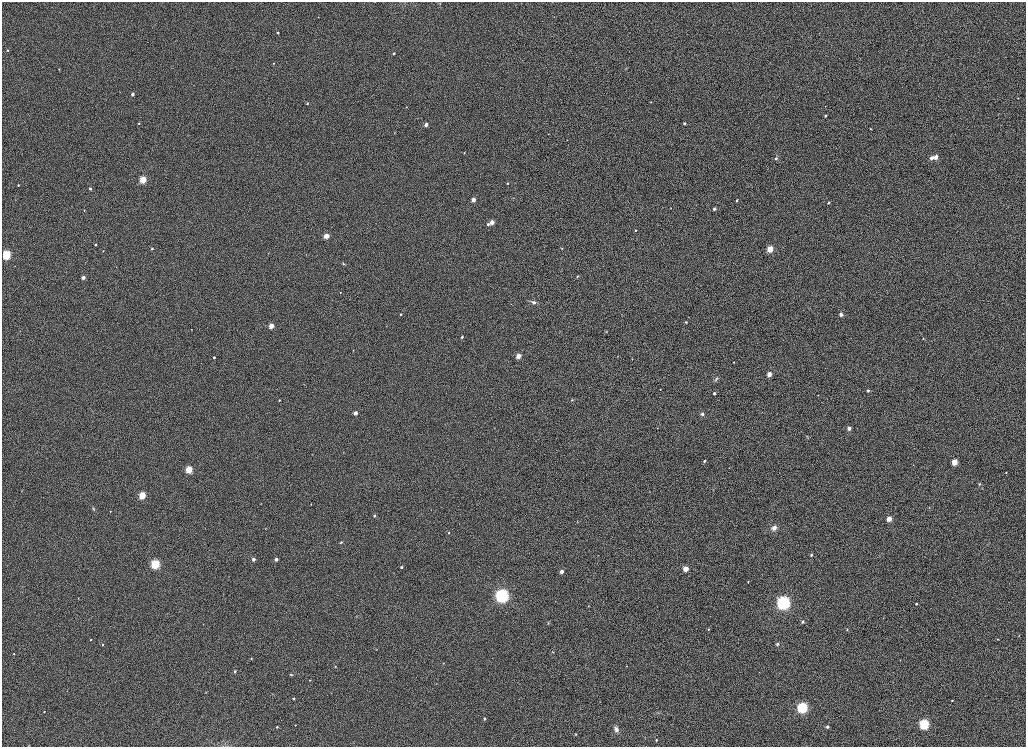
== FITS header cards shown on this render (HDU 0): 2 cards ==
NAXIS1  =                 2048
NAXIS2  =                 1489

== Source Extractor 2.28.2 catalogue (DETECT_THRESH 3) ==
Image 2048 x 1489 px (HDU 0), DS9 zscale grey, zoomed out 1/2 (1 PNG px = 2 x 2 image px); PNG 1028 x 749 px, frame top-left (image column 1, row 1489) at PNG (2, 2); no overlay
Background 1090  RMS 5.8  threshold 17.3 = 3 sigma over >= 5 px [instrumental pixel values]
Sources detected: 145; all 145 listed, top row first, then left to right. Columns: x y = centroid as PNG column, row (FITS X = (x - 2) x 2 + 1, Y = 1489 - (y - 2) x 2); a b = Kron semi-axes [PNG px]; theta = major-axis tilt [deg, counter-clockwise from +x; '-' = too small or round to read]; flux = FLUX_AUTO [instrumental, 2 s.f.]
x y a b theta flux
278 33 2 2 - 1900
8 50 3 3 - 1200
394 53 3 2 - 2700
274 63 3 2 - 750
625 68 4 2 - 740
59 69 3 3 - 730
132 94 3 2 - 4400
1018 98 2 2 - 610
651 102 3 2 - 570
307 104 3 3 - 1600
825 106 2 2 - 570
406 107 3 2 - 530
826 116 3 2 - 1800
139 123 3 3 - 1100
684 124 3 2 - 2400
426 125 3 2 - 8600
871 129 3 2 - 730
394 132 3 2 - 560
548 134 2 2 - 620
567 140 2 2 - 330
464 153 4 2 - 690
936 157 3 3 - 13000
931 158 3 3 - 7300
776 159 4 4 - 2100
143 180 3 3 - 53000
508 183 3 2 - 770
18 185 2 2 - 920
90 189 2 2 - 2400
473 200 3 3 - 11000
737 200 3 2 - 2200
828 203 3 2 - 2700
671 208 2 2 - 580
714 209 3 3 - 3300
84 210 2 1 - 530
492 222 3 3 - 12000
488 224 3 2 - 2500
635 230 3 3 - 1200
326 236 3 3 - 21000
95 244 2 2 - 1400
562 248 3 2 - 600
152 249 3 2 - 1300
770 249 3 3 - 41000
103 251 2 2 - 710
6 255 3 3 - 130000
343 264 4 3 - 1100
577 276 3 3 - 1000
83 277 3 2 - 6500
340 293 2 2 - 700
534 302 6 4 -13 3200
511 304 2 1 - 300
401 314 2 2 - 1400
841 314 5 4 - 4000
686 322 4 3 - 1200
271 326 3 3 - 22000
606 332 3 2 - 600
1023 334 2 2 - 350
462 337 3 3 - 2100
923 338 3 3 - 1000
353 350 2 2 - 680
518 356 3 3 - 21000
214 357 2 2 - 1900
632 359 3 3 - 680
734 362 2 2 - 680
769 374 3 3 - 18000
716 379 9 4 40 2400
660 389 2 1 - 390
868 390 3 3 - 2300
714 393 3 2 - 2900
818 395 2 2 - 480
279 400 2 2 - 1200
572 400 4 3 - 960
355 413 3 2 - 8800
702 414 4 3 - 2200
849 428 3 3 - 9900
807 437 5 2 - 850
704 461 3 3 - 1900
954 462 3 3 - 36000
729 468 3 2 - 370
189 470 3 3 - 57000
1006 472 2 2 - 870
979 484 4 3 - 1400
713 490 3 2 - 470
22 491 2 2 - 370
650 492 2 2 - 450
142 496 4 3 - 57000
261 504 2 1 - 310
311 504 2 2 - 420
929 507 3 3 - 920
94 509 5 3 - 1200
110 511 2 2 - 420
374 516 2 2 - 1700
889 519 3 3 - 21000
577 521 4 3 - 910
266 528 3 2 - 520
774 528 6 5 - 7900
449 533 3 3 - 1100
341 542 4 3 - 1100
811 555 3 3 - 2100
253 559 3 2 - 5500
276 559 3 2 - 5000
155 564 4 3 - 140000
401 567 2 2 - 2000
685 569 3 3 - 25000
561 572 3 3 - 8200
748 581 3 2 - 840
502 596 5 5 - 390000
78 598 3 2 - 380
783 603 5 5 - 340000
916 604 3 3 - 1700
588 606 3 3 - 1100
802 622 3 2 - 3100
548 623 4 3 - 980
708 629 3 3 - 1400
847 630 3 3 - 1100
1019 635 4 2 - 710
997 639 2 2 - 790
91 640 3 2 - 1100
777 644 5 4 - 2200
102 645 2 2 - 1300
376 649 3 2 - 530
553 652 3 3 - 790
14 654 2 2 - 620
251 658 3 3 - 680
900 660 3 2 - 510
443 663 3 2 - 540
335 666 3 2 - 680
626 666 3 2 - 590
235 671 3 2 - 2400
291 675 4 3 - 1200
310 680 2 2 - 660
206 693 3 2 - 470
293 698 2 2 - 1700
952 701 3 2 - 1100
802 708 4 4 - 270000
44 712 2 2 - 650
658 713 3 3 - 960
485 719 3 2 - 2400
924 724 4 3 - 210000
295 725 2 2 - 570
277 727 3 2 - 1200
827 727 3 2 - 3800
616 729 6 5 - 4700
576 734 3 3 - 1000
656 740 3 3 - 930
28 745 3 2 - 510
At the frame edge (FLAGS 8, measured only in part): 1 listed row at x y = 28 745